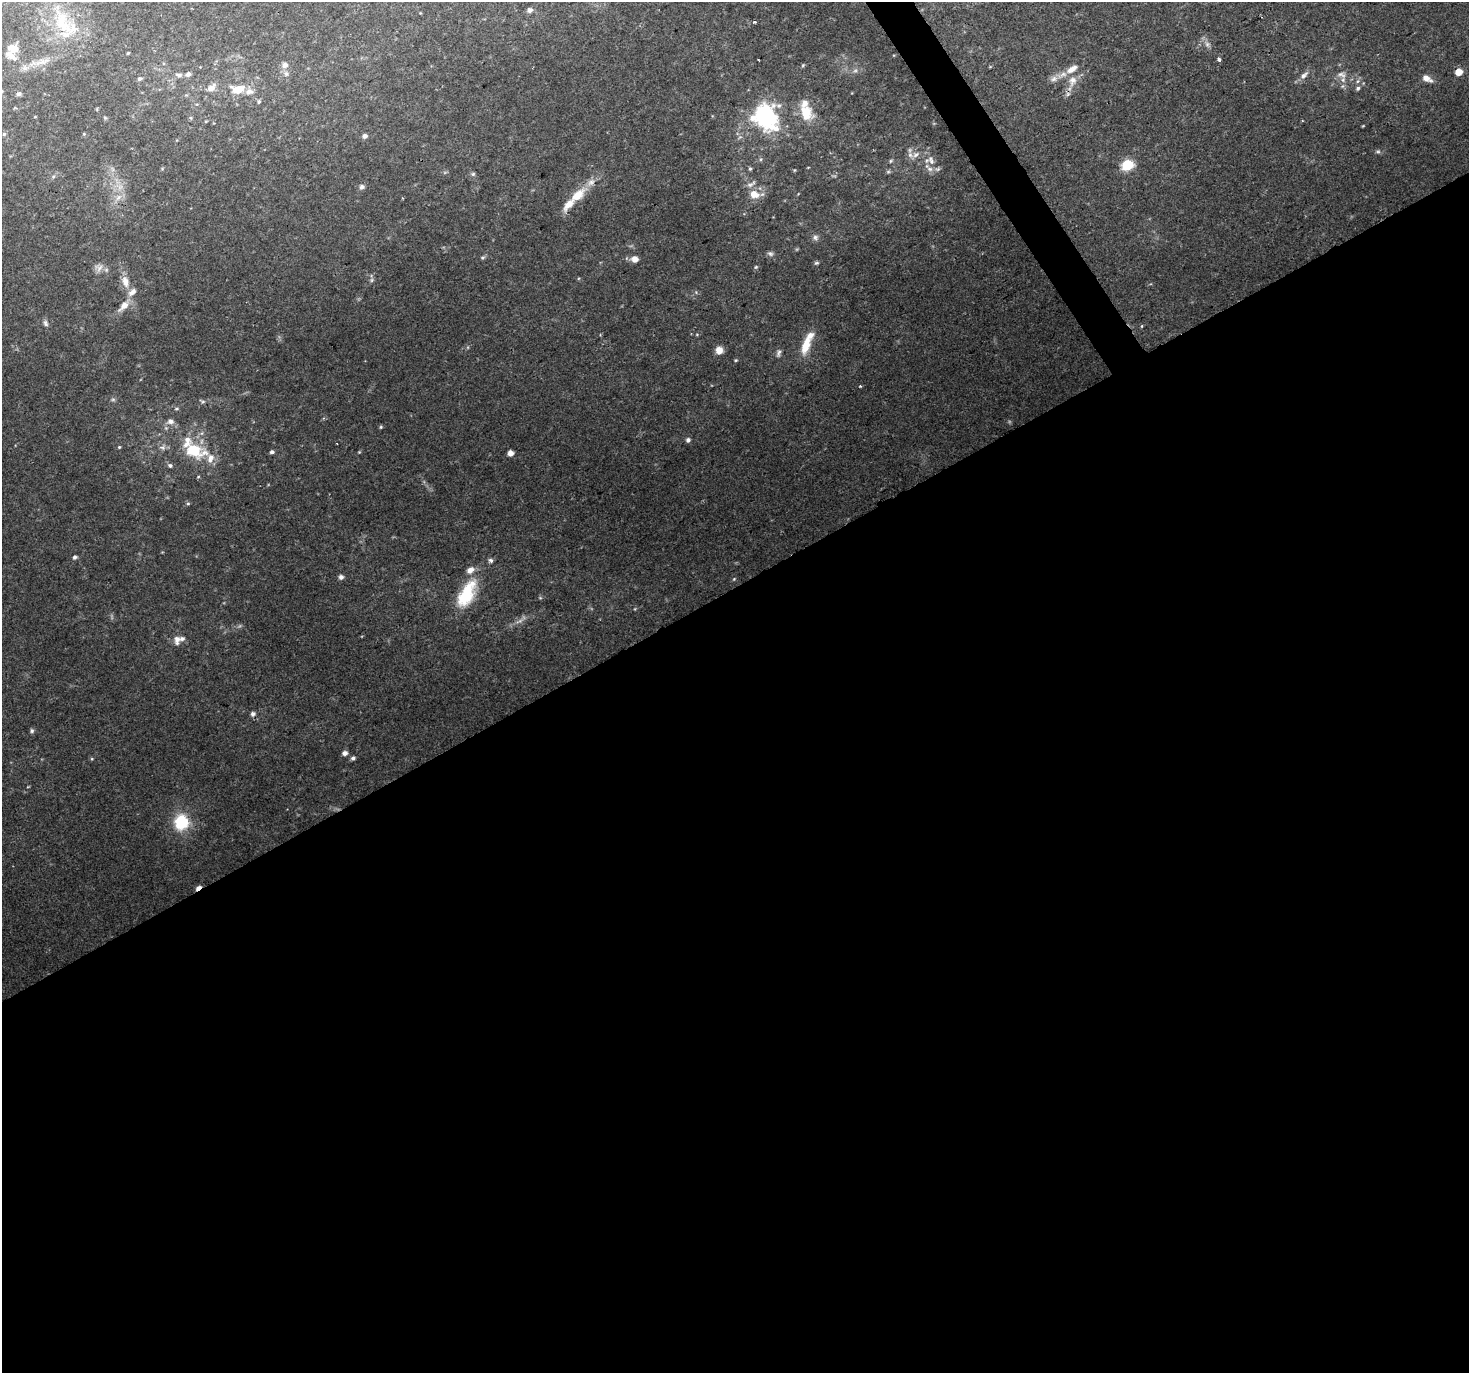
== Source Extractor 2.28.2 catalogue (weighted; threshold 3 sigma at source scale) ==
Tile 15 of 4 x 4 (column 3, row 4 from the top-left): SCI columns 2936-4402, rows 176-1546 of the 5868 x 5773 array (HDU 1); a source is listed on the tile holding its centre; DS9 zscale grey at full resolution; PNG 1471 x 1375 px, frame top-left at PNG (2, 2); no overlay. Shown black and unused: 58% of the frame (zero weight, under 2 of 3 exposures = <1% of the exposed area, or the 3 px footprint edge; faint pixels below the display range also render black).
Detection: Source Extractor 2.28.2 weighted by HDU 2 'WHT'; one run over the whole footprint, this tile lists its part. Background 0.0703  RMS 0.0061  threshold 0.0277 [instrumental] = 3 sigma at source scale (4.5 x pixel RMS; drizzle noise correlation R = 1.50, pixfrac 1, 0.0396/0.0396 arcsec/px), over >= 5 px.
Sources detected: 107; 2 too faint to see at this stretch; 3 inside a brighter object's white glare — not listed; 17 inside a brighter listed object's ellipse — not listed separately; the other 85 listed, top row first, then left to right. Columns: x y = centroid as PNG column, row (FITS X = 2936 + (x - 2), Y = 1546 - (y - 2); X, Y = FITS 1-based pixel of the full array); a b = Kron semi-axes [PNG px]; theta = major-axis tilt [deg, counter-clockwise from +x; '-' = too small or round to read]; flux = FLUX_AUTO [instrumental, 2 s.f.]
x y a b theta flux
529 10 6 5 - 2.3
754 22 3 3 - 1.2
65 24 52 23 -47 34
12 48 11 8 -15 7.1
128 53 3 2 - 0.57
758 60 3 2 - 0.46
1219 60 3 3 - 3.7
43 62 20 8 15 6.4
285 65 9 8 - 3
803 65 5 4 - 0.65
1459 72 5 5 - 8.6
188 74 6 5 - 2.3
179 75 10 5 -7 1.8
1304 75 12 6 43 3
1341 75 13 7 -26 3.7
1427 78 13 7 -27 4.1
139 79 6 5 - 1.2
1054 79 10 6 40 2.8
1072 81 16 11 74 7.1
211 88 12 7 36 4.1
1358 88 6 5 - 1.2
237 89 14 9 9 11
18 94 6 5 - 1.4
259 102 6 4 68 0.85
806 113 21 15 -69 14
768 116 28 15 -34 24
105 118 6 4 -45 0.74
4 134 6 5 - 0.99
365 136 5 5 - 2.2
1378 151 6 4 0 1.1
915 155 9 6 19 2.9
891 161 6 4 60 0.8
931 161 16 8 -64 4.9
1128 165 6 6 - 49
750 169 5 4 - 0.88
473 174 6 5 - 1
53 176 6 5 - 1.2
751 184 15 5 28 2.1
362 187 7 6 - 2
754 194 12 9 -22 7
577 195 25 11 42 13
118 198 10 5 63 2.9
815 237 7 7 - 1.8
770 253 8 6 -24 1.5
482 258 7 4 17 0.99
635 259 6 5 - 5.4
816 263 6 5 - 0.9
756 267 5 4 - 0.78
99 268 12 7 53 3.1
372 280 6 4 89 1.1
125 281 16 9 -73 6
124 306 18 8 45 5.9
45 323 9 5 -63 1.6
1141 326 5 3 - 0.6
805 346 21 9 73 13
719 350 8 7 - 5.3
779 353 10 5 74 1.8
736 360 4 4 - 0.63
860 386 4 3 - 0.54
113 399 6 4 0 0.98
203 401 8 4 -8 1.1
177 409 6 3 8 0.77
170 421 9 7 -6 3.1
381 427 5 4 - 0.78
688 440 6 5 - 1.5
337 443 3 2 - 0.48
119 447 4 4 - 0.62
194 451 33 18 -16 26
272 452 5 4 - 1.5
510 453 4 4 - 5
170 465 7 6 - 1.5
188 503 5 4 - 0.88
75 557 6 5 - 1.5
490 560 5 4 - 1.9
341 577 6 6 - 1.8
734 579 6 3 45 0.65
467 594 39 17 63 29
540 598 6 4 18 0.76
177 640 13 8 90 3.7
253 714 6 5 - 2.1
32 731 6 5 - 1.2
345 753 5 5 - 3.1
353 758 5 4 - 1.6
181 822 8 7 - 54
198 888 7 4 38 5.2
Overlapping masked pixels (flux is a lower limit): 2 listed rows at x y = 1072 81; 198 888